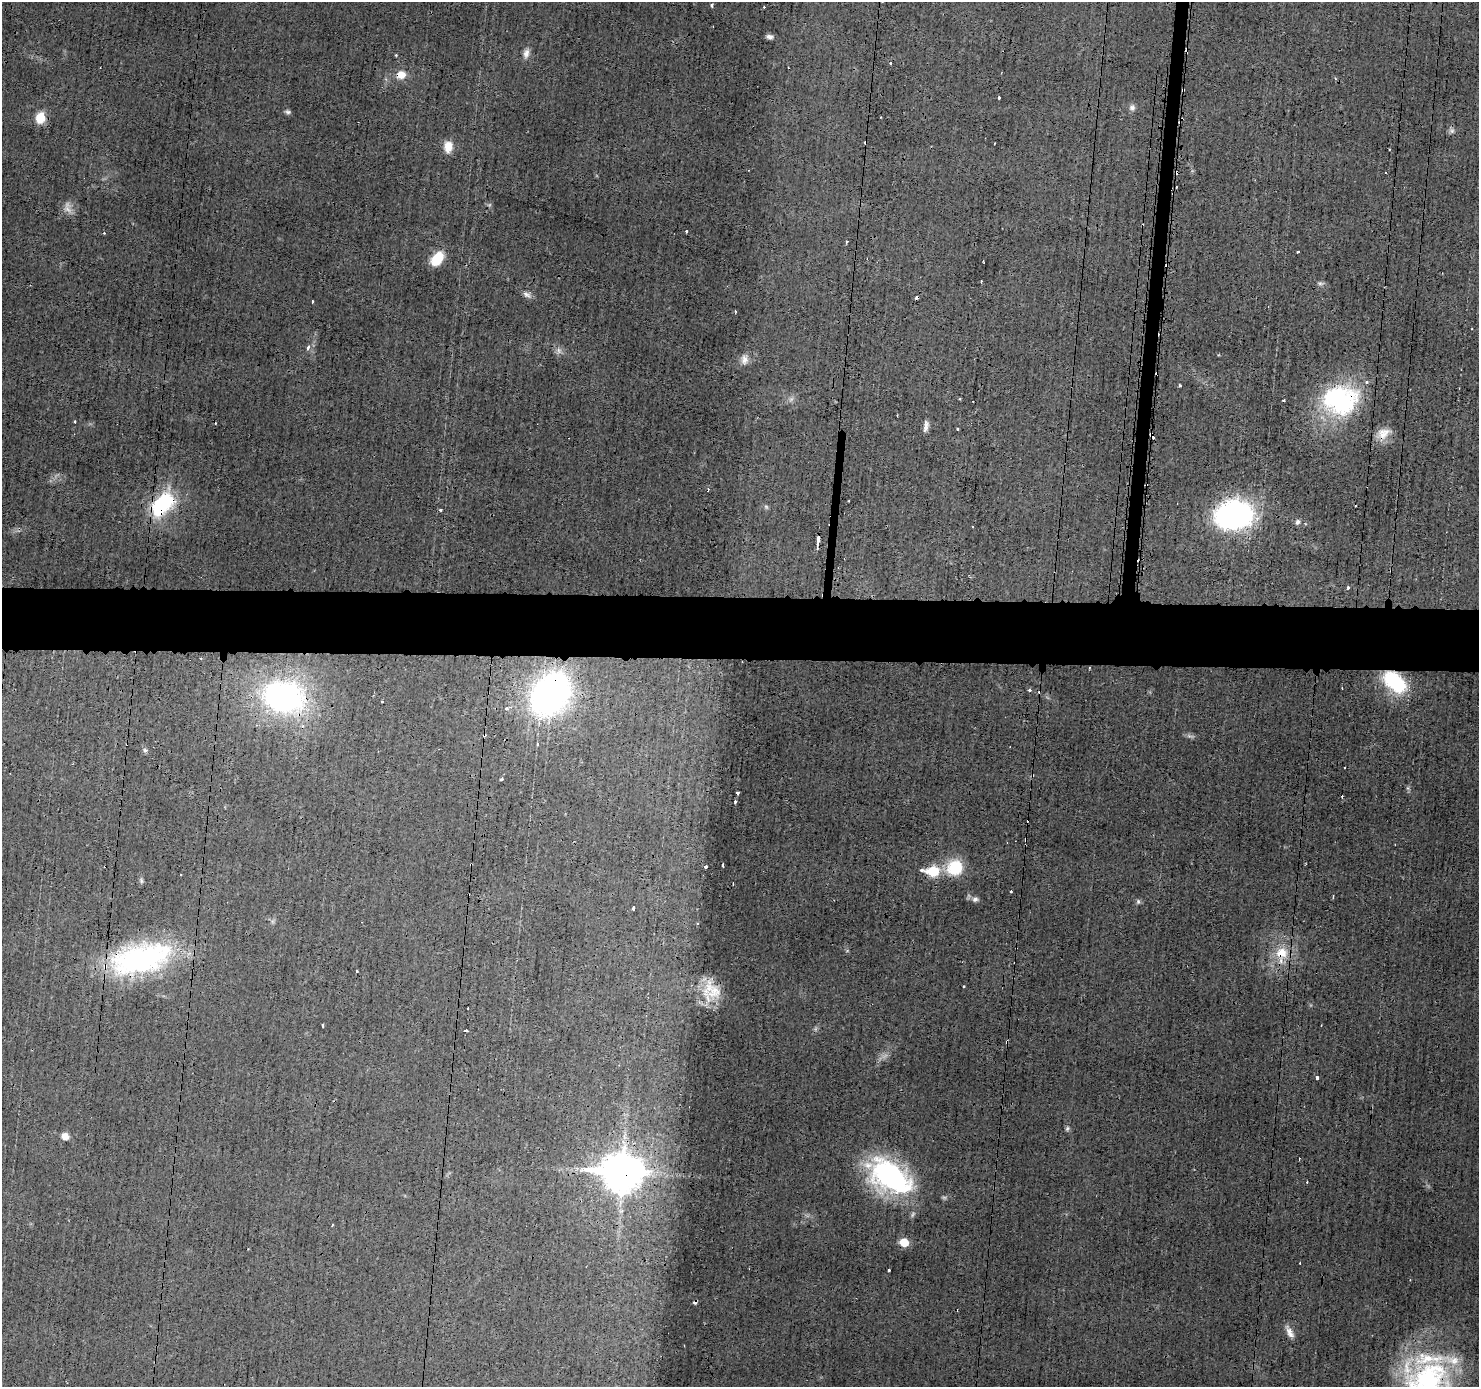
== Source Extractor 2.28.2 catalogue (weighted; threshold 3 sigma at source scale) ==
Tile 5 of 3 x 3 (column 2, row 2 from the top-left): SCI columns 1485-2961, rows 1492-2876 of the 4448 x 4462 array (HDU 1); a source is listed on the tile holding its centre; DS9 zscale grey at full resolution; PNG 1481 x 1389 px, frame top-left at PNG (2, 2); no overlay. Shown black and unused: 5% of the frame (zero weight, under 3 of 4 exposures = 1% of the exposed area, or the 3 px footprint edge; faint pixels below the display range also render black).
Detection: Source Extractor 2.28.2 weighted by HDU 2 'WHT'; one run over the whole footprint, this tile lists its part. Background 0.0142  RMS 0.0031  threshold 0.0138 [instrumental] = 3 sigma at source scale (4.5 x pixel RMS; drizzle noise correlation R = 1.50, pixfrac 1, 0.05/0.05 arcsec/px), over >= 5 px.
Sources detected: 112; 3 too faint to see at this stretch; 20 cosmic-ray / hot-pixel residue — not listed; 3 inside a brighter listed object's ellipse — not listed separately; the other 86 listed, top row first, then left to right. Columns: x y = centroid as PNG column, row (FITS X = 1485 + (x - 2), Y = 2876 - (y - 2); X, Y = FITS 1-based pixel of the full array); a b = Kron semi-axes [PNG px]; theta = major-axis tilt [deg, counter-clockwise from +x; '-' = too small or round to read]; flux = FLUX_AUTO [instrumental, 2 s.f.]
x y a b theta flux
712 5 4 3 - 0.9
769 37 8 5 -10 1.1
526 53 14 8 79 1.8
396 55 3 3 - 0.29
890 63 3 3 - 0.35
401 75 10 9 - 3.8
1183 90 3 3 - 0.5
999 98 3 3 - 1
1132 108 8 8 - 1.1
288 112 8 5 -18 0.67
881 117 2 2 - 0.27
40 118 11 9 84 5.9
1452 131 7 4 -18 0.71
448 147 12 9 87 4
686 231 3 3 - 0.44
846 241 3 3 - 1
1298 252 4 3 - 0.76
437 259 15 9 53 8.6
983 261 3 2 - 0.26
1167 265 3 2 - 2
981 281 3 2 - 0.4
1320 283 6 6 - 0.69
527 295 13 6 -27 1.3
312 302 3 3 - 0.69
736 311 4 2 - 0.29
1472 329 2 2 - 0.25
308 348 5 4 - 1.2
744 359 13 10 87 2.2
1157 374 3 2 - 0.51
1179 386 3 3 - 1.3
960 399 4 3 - 0.29
1284 400 3 2 - 0.37
1340 400 42 34 3 39
75 421 3 3 - 0.53
926 426 14 6 80 1.5
957 429 3 2 - 0.37
1383 433 20 13 27 3.9
1151 435 6 3 -59 4.4
162 504 31 18 48 26
766 507 7 5 -45 0.56
441 510 4 3 - 0.58
1234 515 36 27 12 64
1297 522 7 6 - 0.84
818 539 7 3 89 2.6
1348 587 3 3 - 3
1395 682 27 16 -41 21
1029 690 4 4 - 0.56
550 694 37 28 57 110
283 696 52 38 -10 69
382 702 3 2 - 0.41
507 708 5 5 - 0.71
484 735 3 3 - 1.4
145 750 6 5 - 0.62
501 779 4 3 - 0.51
738 793 3 3 - 0.7
735 801 3 3 - 0.52
723 865 3 3 - 0.77
706 867 3 3 - 1.3
955 868 18 17 - 11
922 870 8 4 -8 0.78
933 871 7 6 - 21
141 881 8 4 90 0.55
1011 891 3 3 - 0.78
975 899 8 6 13 1
1138 901 6 5 - 0.6
633 908 4 3 - 0.93
1282 953 18 16 -15 7.6
140 959 70 31 13 59
357 971 3 3 - 0.91
964 986 3 2 - 0.35
714 992 37 21 17 9.8
468 1008 3 2 - 0.77
1321 1025 2 2 - 0.21
323 1026 3 2 - 0.56
466 1031 3 3 - 2.3
1007 1042 4 3 - 0.69
1317 1078 3 3 - 3.6
1067 1128 7 5 69 0.59
65 1136 8 7 - 2.2
622 1172 15 12 -3 780
890 1176 50 28 -33 56
1307 1182 3 2 - 0.35
904 1242 7 6 - 7.4
889 1270 3 3 - 1.4
1289 1332 18 7 -65 2.1
1427 1381 71 46 36 65
Overlapping masked pixels (flux is a lower limit): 19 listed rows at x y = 401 75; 1183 90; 1167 265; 1157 374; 1340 400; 1383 433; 1151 435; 162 504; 1395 682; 550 694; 283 696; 484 735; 1282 953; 140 959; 1007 1042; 622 1172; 890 1176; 904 1242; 1427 1381
Isophote crosses this tile's border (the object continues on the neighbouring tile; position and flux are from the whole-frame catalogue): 1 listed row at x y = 1427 1381